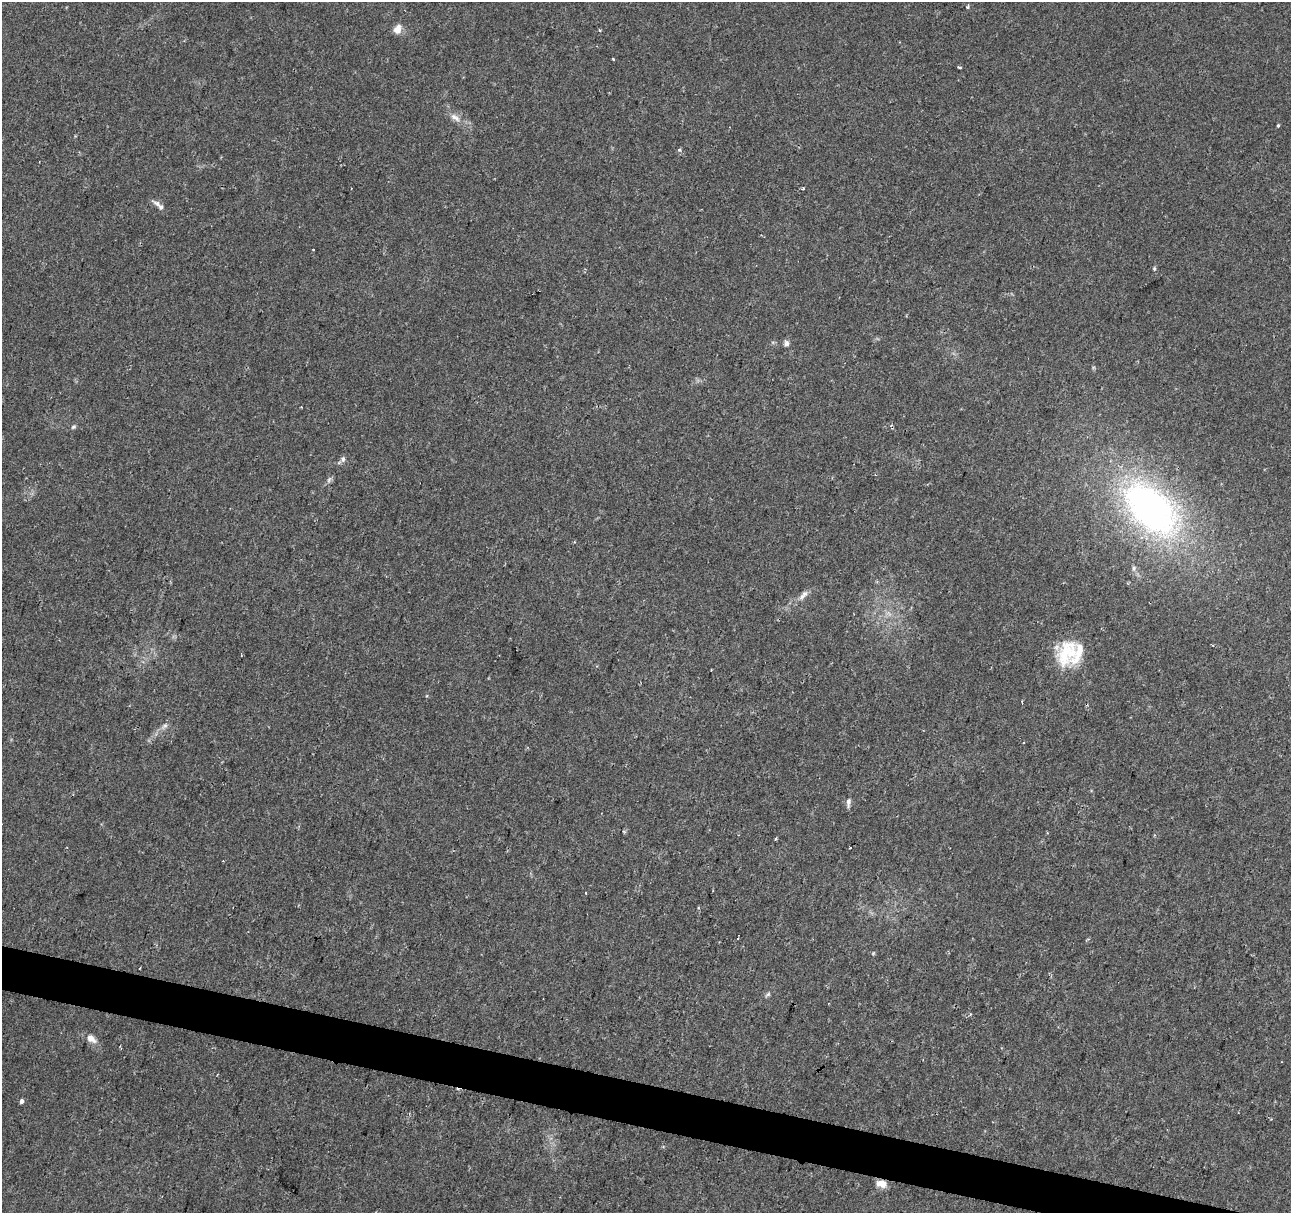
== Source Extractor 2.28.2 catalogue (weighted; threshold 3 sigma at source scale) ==
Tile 6 of 4 x 4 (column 2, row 2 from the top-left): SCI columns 1298-2586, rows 2706-3916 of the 5165 x 5346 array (HDU 1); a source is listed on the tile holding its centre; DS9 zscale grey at full resolution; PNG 1293 x 1215 px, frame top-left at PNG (2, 2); no overlay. Shown black and unused: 3% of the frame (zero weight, under 2 of 3 exposures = <1% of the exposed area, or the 3 px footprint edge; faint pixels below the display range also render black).
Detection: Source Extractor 2.28.2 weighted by HDU 2 'WHT'; one run over the whole footprint, this tile lists its part. Background 0.0365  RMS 0.0038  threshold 0.017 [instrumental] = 3 sigma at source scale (4.5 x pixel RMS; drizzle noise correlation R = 1.50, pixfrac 1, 0.0396/0.0396 arcsec/px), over >= 5 px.
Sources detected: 34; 5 cosmic-ray / hot-pixel residue — not listed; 1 inside a brighter listed object's ellipse — not listed separately; the other 28 listed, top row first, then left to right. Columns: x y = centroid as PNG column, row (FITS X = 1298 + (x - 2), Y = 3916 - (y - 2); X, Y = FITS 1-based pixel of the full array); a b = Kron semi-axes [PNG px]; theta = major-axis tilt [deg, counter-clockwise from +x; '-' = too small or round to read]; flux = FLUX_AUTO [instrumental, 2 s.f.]
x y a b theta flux
968 7 5 4 - 0.92
397 29 13 9 67 2.7
600 30 3 3 - 0.53
614 59 3 3 - 0.91
960 67 4 3 - 0.51
455 118 16 8 -34 2.8
1278 125 5 4 - 0.42
680 150 4 4 - 0.99
803 188 3 3 - 0.58
157 204 16 6 -34 2
314 250 3 3 - 0.71
1154 268 5 4 - 0.46
786 344 7 6 - 1.3
73 427 7 5 32 0.67
343 459 8 6 89 1
329 480 10 4 57 0.92
1151 509 69 40 -44 140
1134 568 7 5 -84 0.84
804 594 8 7 - 1.4
1067 653 36 22 64 17
165 726 10 5 43 1.4
848 802 12 5 86 1.3
775 839 5 3 - 0.38
768 994 7 5 44 0.74
970 1014 4 3 - 0.5
91 1039 13 8 -39 3.1
21 1101 5 4 - 0.96
881 1184 14 8 -12 3.3
Overlapping masked pixels (flux is a lower limit): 1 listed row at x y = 881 1184